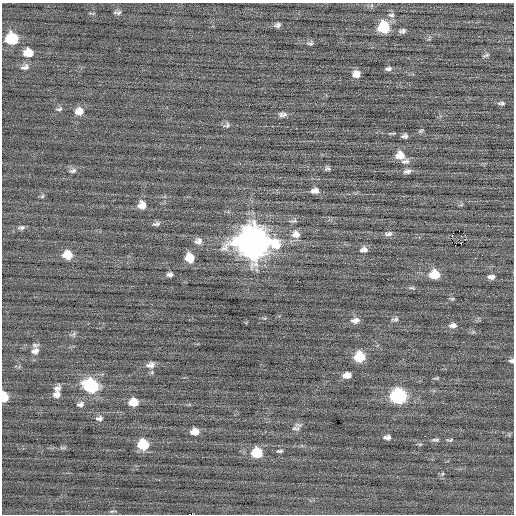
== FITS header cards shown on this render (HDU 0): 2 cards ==
NAXIS1  =                  512 / Axis length
NAXIS2  =                  512 / Axis length

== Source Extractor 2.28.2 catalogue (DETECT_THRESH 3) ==
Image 512 x 512 px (HDU 0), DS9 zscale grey, 1 PNG px = 1 image px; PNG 516 x 516 px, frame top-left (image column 1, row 512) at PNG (2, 3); no overlay
Background 0.0147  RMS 0.72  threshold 2.16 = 3 sigma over >= 5 px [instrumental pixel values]
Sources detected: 73; all 73 listed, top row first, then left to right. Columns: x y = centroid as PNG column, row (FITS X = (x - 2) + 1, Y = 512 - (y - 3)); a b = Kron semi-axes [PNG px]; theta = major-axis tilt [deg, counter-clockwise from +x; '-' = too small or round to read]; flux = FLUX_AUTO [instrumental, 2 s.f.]
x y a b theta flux
117 12 9 4 -2 110
391 15 9 6 -13 160
277 25 7 5 17 130
384 27 9 9 - 2100
402 31 9 5 10 140
12 39 9 9 - 2300
310 43 9 5 3 110
28 53 10 8 -2 660
486 55 9 4 19 92
25 67 12 7 15 200
388 69 8 5 5 140
356 74 8 7 - 380
501 103 10 5 -1 110
59 109 8 4 17 92
79 111 10 9 - 420
282 114 11 6 1 170
279 123 2 2 - 25
227 125 8 6 77 100
421 131 7 3 9 61
405 136 7 5 5 140
400 155 11 9 7 540
405 161 12 7 9 190
327 168 9 6 -7 100
73 171 10 6 13 160
407 171 11 6 12 180
315 191 10 6 10 250
42 196 6 5 - 74
142 205 9 8 - 430
156 224 10 6 9 140
21 227 9 5 10 130
296 234 12 10 11 400
388 234 11 6 7 160
465 235 2 2 - 200
465 240 3 2 - 84
198 241 11 9 11 250
253 242 14 12 -6 83000
461 243 3 2 - 46
364 250 10 7 10 220
67 255 9 8 - 810
190 258 9 8 - 870
170 274 6 4 12 140
434 274 9 7 -2 1000
491 277 9 6 -2 180
412 288 10 4 -4 82
395 319 10 5 13 110
355 320 11 7 7 250
453 325 10 6 2 200
35 351 11 8 33 290
359 357 9 8 - 1500
511 361 7 5 -1 110
151 365 12 8 9 260
347 375 8 6 5 320
436 378 8 3 0 61
91 386 10 9 - 5100
57 388 9 7 37 200
57 394 8 7 - 240
398 396 10 8 1 6500
4 397 8 6 -86 820
133 402 8 7 - 730
80 404 10 7 12 160
99 418 10 6 0 140
296 428 11 5 3 150
195 432 9 6 5 440
425 436 2 2 - 31
387 437 7 5 2 200
435 440 10 4 1 110
450 440 9 4 6 74
143 445 9 8 - 1600
63 448 9 3 13 86
280 451 7 4 1 82
257 453 10 8 -1 1400
112 511 6 4 17 64
189 514 2 2 - 9.6
At the frame edge (FLAGS 8, measured only in part): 3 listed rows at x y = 511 361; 4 397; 189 514